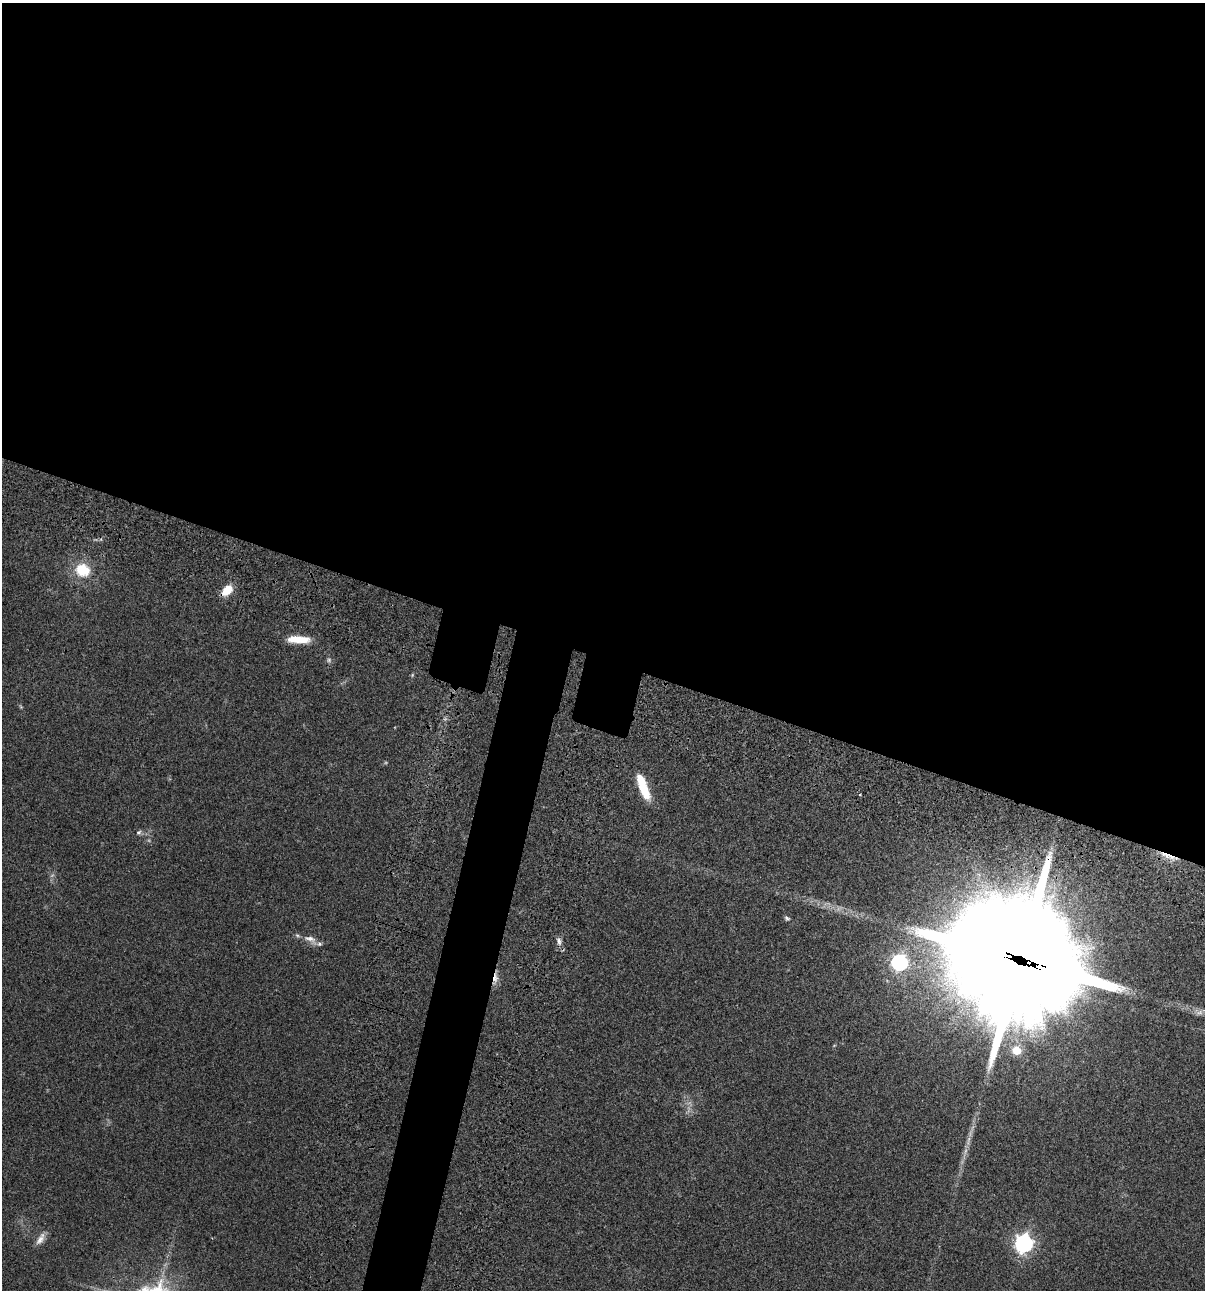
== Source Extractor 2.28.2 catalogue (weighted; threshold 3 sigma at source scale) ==
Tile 3 of 4 x 4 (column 3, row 1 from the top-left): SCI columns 2641-3843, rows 3986-5273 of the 5405 x 5390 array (HDU 1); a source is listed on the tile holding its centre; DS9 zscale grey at full resolution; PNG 1207 x 1292 px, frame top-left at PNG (2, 3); no overlay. Shown black and unused: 54% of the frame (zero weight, under 3 of 4 exposures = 9% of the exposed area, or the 3 px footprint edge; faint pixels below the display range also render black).
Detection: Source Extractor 2.28.2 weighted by HDU 2 'WHT'; one run over the whole footprint, this tile lists its part. Background 0.0467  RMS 0.0052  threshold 0.0236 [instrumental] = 3 sigma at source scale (4.5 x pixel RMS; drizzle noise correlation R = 1.50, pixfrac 1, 0.05/0.05 arcsec/px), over >= 5 px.
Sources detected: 21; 6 too faint to see at this stretch — not listed; the other 15 listed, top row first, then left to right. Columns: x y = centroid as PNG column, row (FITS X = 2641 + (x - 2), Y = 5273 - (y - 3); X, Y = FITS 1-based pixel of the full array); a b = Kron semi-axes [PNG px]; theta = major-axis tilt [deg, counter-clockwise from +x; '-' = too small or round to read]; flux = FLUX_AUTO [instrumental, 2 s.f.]
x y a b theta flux
82 570 7 6 - 36
227 590 12 8 43 10
299 639 26 8 -2 11
643 787 29 8 -69 18
139 832 7 6 - 1.2
1166 855 28 6 -31 6
787 918 7 6 - 1.1
310 939 22 10 -32 4.8
559 941 12 6 -78 2.4
1019 960 44 37 -25 18000
899 962 7 7 - 130
495 979 17 6 80 3.5
1017 1050 6 6 - 16
40 1239 19 8 60 3.8
1024 1243 7 7 - 230
Overlapping masked pixels (flux is a lower limit): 4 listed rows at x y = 227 590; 1166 855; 1019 960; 495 979